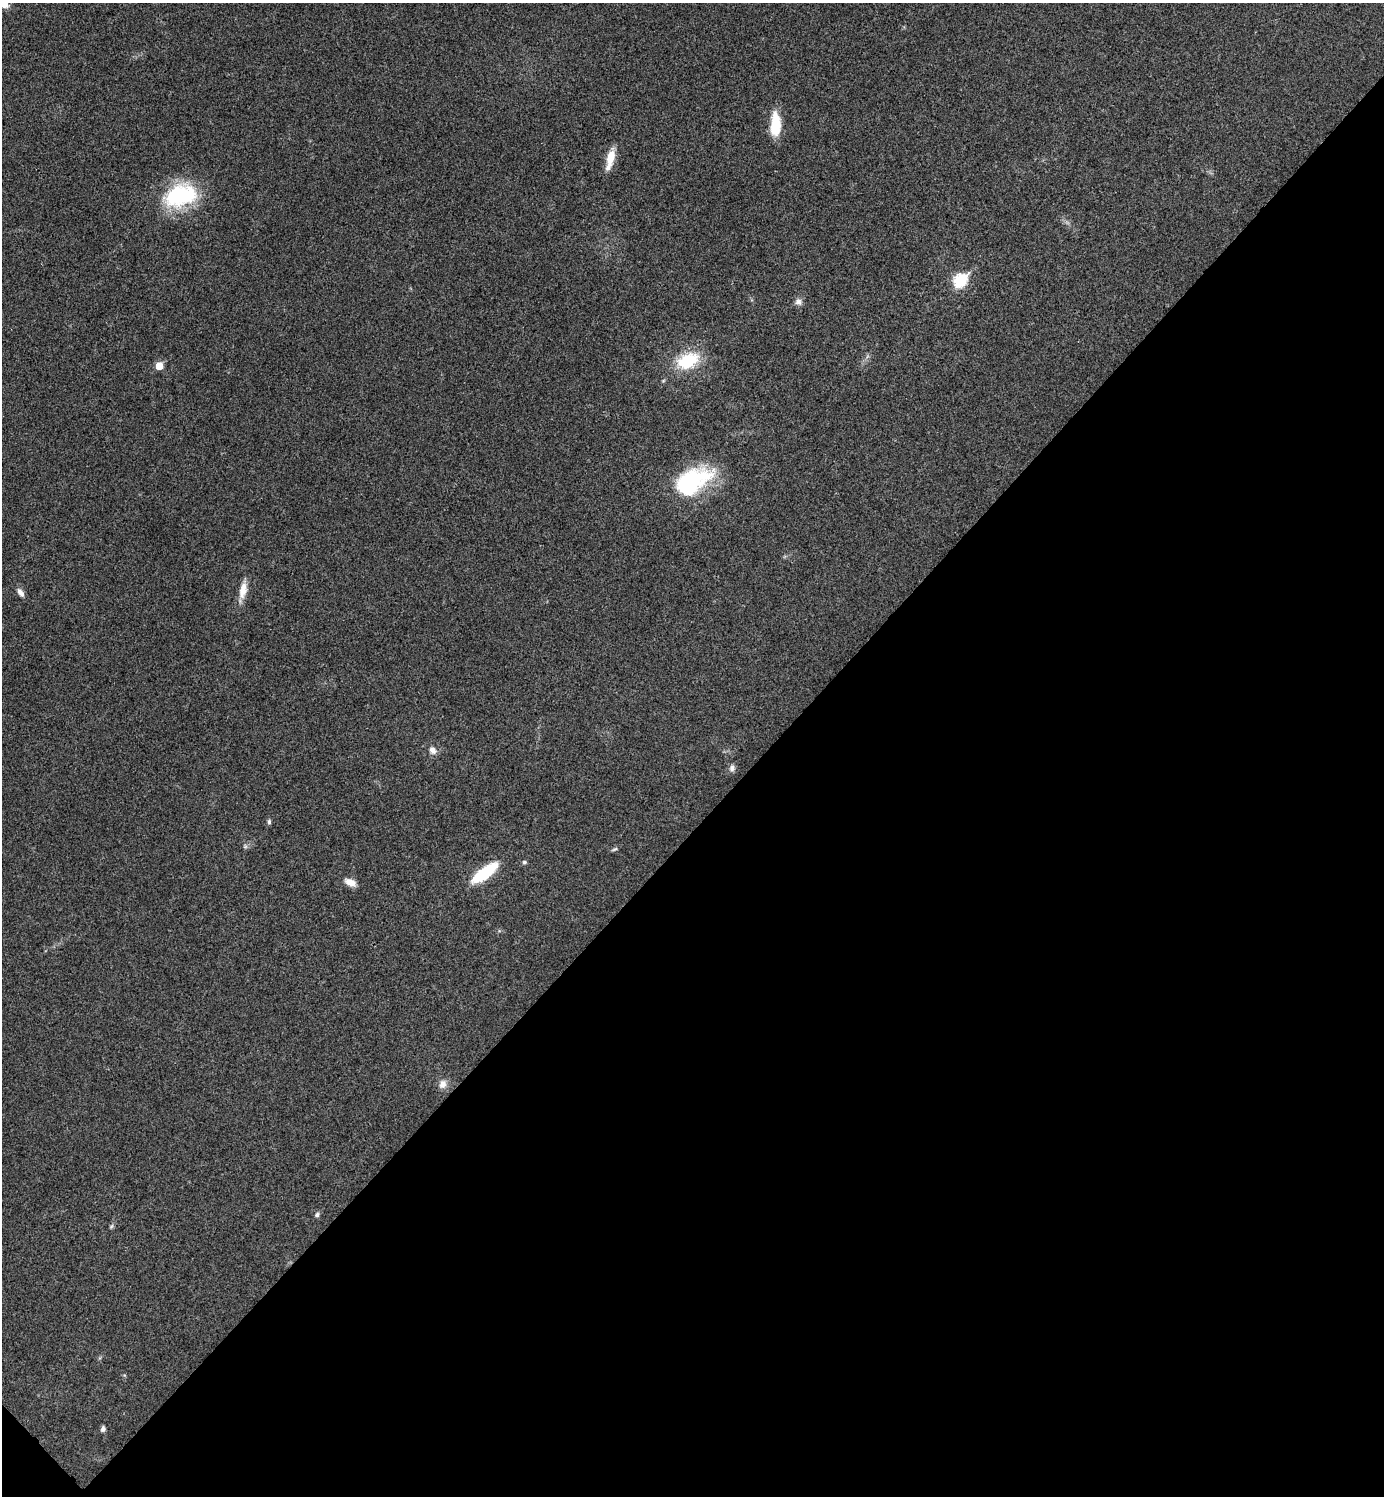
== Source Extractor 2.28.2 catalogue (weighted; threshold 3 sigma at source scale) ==
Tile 15 of 4 x 4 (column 3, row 4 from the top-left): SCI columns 2932-4313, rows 29-1522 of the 6006 x 6006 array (HDU 1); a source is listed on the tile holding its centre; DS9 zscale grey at full resolution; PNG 1386 x 1498 px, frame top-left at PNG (2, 3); no overlay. Shown black and unused: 45% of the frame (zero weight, under 3 of 4 exposures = <1% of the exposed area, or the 3 px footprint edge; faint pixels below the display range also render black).
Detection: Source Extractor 2.28.2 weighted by HDU 2 'WHT'; one run over the whole footprint, this tile lists its part. Background 0.0189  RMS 0.0055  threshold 0.0248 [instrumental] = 3 sigma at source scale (4.5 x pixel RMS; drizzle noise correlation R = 1.50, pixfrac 1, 0.05/0.05 arcsec/px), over >= 5 px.
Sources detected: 25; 1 inside a brighter object's white glare — not listed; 1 inside a brighter listed object's ellipse — not listed separately; the other 23 listed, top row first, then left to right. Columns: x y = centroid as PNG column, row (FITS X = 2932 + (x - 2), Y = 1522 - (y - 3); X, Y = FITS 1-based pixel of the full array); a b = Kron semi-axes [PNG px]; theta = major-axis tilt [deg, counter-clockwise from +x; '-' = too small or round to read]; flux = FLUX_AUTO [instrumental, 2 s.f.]
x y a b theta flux
4 4 10 7 -43 5.3
775 125 25 10 89 17
610 158 19 9 77 8.4
180 195 40 25 18 46
960 280 8 6 46 57
798 302 9 9 - 2.4
688 361 22 14 22 26
159 366 5 5 - 9.4
690 481 54 23 23 49
243 590 23 9 78 6.8
21 593 11 6 -55 2.8
432 750 10 8 -54 3
732 768 9 7 79 2.2
269 822 7 5 77 1
245 846 6 6 - 0.98
614 849 9 4 24 0.95
524 862 6 5 - 0.88
485 873 31 11 37 25
350 882 13 7 -25 4.9
443 1084 12 10 71 3.8
317 1215 6 6 - 1.3
111 1226 7 4 46 0.91
103 1429 7 5 89 1.5
Isophote crosses this tile's border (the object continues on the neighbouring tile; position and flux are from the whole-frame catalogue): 1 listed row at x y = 4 4